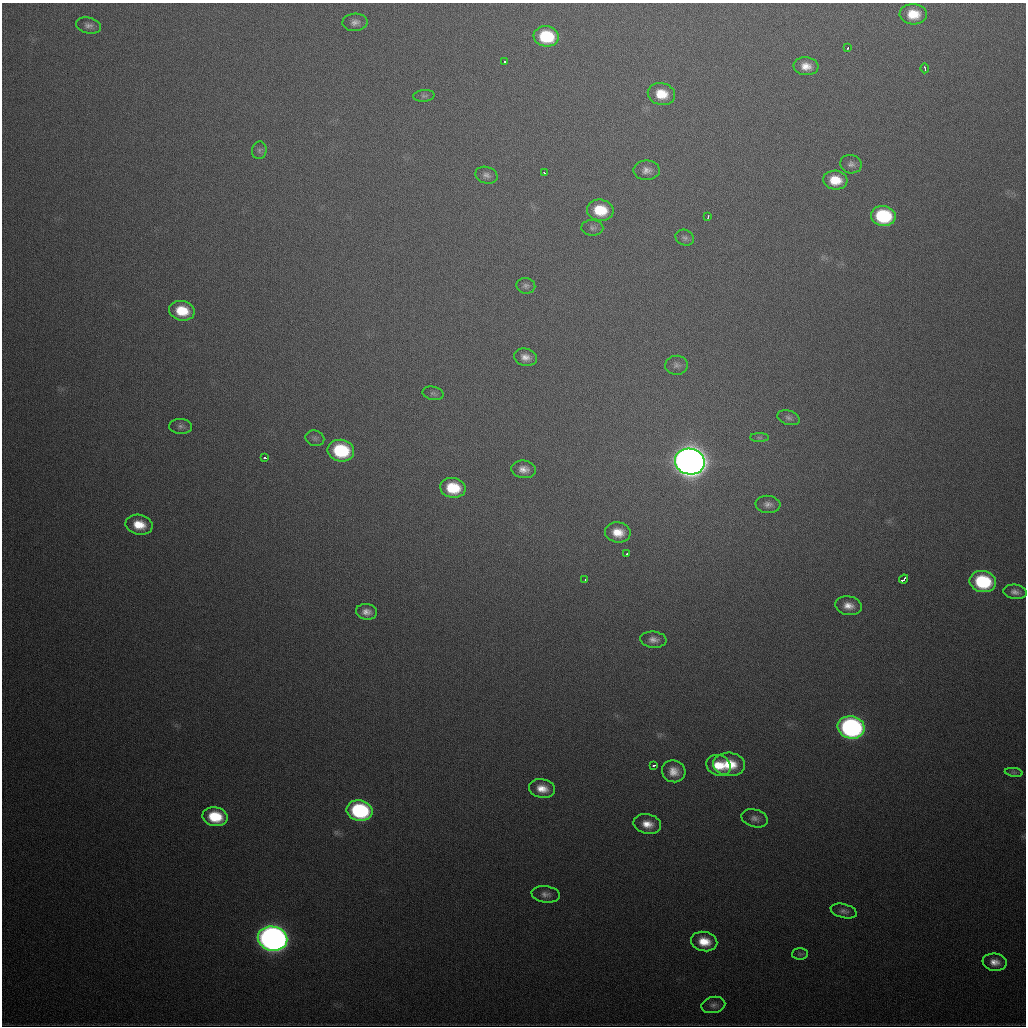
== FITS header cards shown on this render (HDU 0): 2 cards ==
NAXIS1  =                 1024
NAXIS2  =                 1024

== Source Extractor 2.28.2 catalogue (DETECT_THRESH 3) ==
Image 1024 x 1024 px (HDU 0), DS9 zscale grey, 1 PNG px = 1 image px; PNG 1028 x 1028 px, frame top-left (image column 1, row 1024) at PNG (2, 3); each listed source drawn as its Kron ellipse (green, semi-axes under 4 px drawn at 4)
Background 519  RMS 18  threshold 52.5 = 3 sigma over >= 5 px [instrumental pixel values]
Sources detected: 64; all 64 listed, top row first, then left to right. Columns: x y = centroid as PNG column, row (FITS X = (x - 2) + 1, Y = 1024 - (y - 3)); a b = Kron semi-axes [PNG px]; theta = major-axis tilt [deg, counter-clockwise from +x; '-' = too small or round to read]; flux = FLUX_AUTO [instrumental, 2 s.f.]
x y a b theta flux
913 14 13 10 -3 2.7e+04
355 22 12 8 2 6.8e+03
88 25 13 8 -12 6.1e+03
546 36 12 10 -7 6.3e+04
848 48 3 2 - 2.8e+03
504 62 3 3 - 1.1e+04
806 66 12 9 -6 1.3e+04
925 68 5 3 - 2.4e+03
661 94 14 11 -12 2.7e+04
424 96 11 6 5 3.5e+03
259 150 9 7 80 3.8e+03
851 164 11 9 -14 5.8e+03
647 170 13 10 1 8.5e+03
545 173 4 3 - 2.9e+03
486 175 11 8 -16 5.7e+03
835 180 12 9 -5 2.5e+04
600 210 13 10 -9 4.0e+04
708 216 3 2 - 1.9e+03
883 216 12 10 -8 8.8e+04
592 228 11 8 -2 4.8e+03
685 238 9 7 -21 4.1e+03
526 286 9 7 -12 4.3e+03
182 311 13 10 -10 3.4e+04
525 357 12 8 -14 9.4e+03
677 365 11 9 7 5.3e+03
433 393 10 6 -12 3.7e+03
788 418 11 7 -18 4.5e+03
181 426 11 7 -3 4.8e+03
759 437 9 4 0 2.8e+03
315 438 9 7 -20 4.5e+03
341 451 13 10 -11 8.8e+04
265 458 3 3 - 4.3e+03
690 461 15 13 -11 2.3e+06
523 469 12 8 -7 9.8e+03
453 488 13 10 -9 4.6e+04
768 504 12 8 -4 6.7e+03
139 525 14 10 -11 2.4e+04
618 532 13 10 -9 2.0e+04
627 553 3 3 - 2.0e+03
904 579 5 3 - 1.1e+04
585 580 3 2 - 3.0e+03
983 582 13 10 -10 9.5e+04
1015 592 12 7 -7 6.8e+03
848 606 13 9 -9 1.2e+04
366 612 11 8 -9 8.9e+03
653 640 13 8 -6 7.8e+03
851 727 13 11 -12 3.3e+05
729 764 16 11 -6 3.5e+04
654 765 3 3 - 2.5e+03
718 765 12 10 -19 2.4e+04
674 771 12 10 -23 1.4e+04
1014 772 9 4 -8 2.6e+03
542 789 13 9 -10 1.6e+04
360 811 13 10 -11 1.5e+05
215 817 12 9 -10 4.6e+04
755 818 13 9 -17 6.7e+03
647 824 14 9 -11 1.6e+04
546 894 14 8 -7 7.0e+03
844 911 13 7 -14 5.5e+03
273 939 15 12 -13 1.1e+06
704 942 13 9 -12 2.4e+04
800 954 8 6 -1 2.8e+03
995 962 12 8 -8 1.1e+04
713 1005 12 8 12 5.4e+03